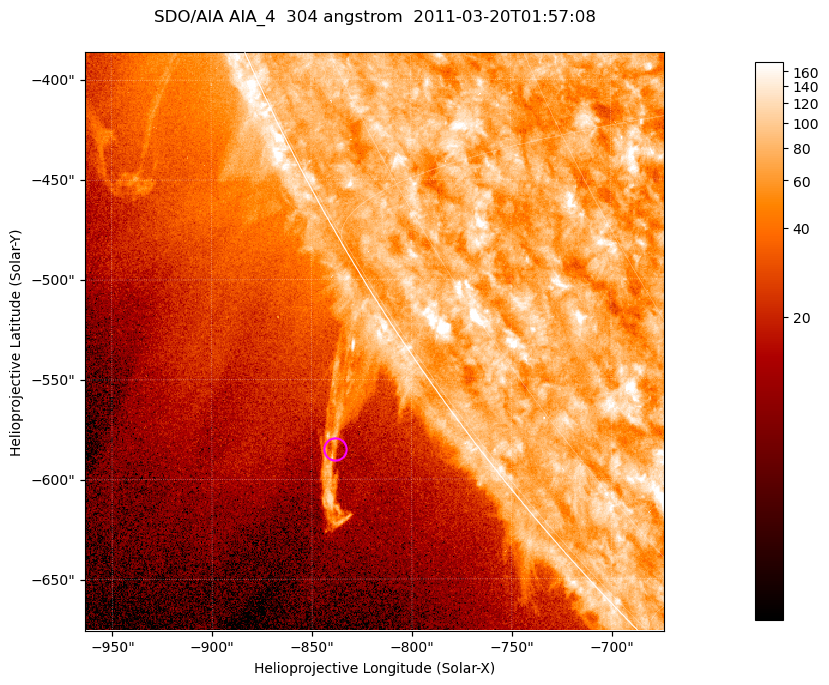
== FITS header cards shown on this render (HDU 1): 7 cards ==
TELESCOP= 'SDO/AIA '           / For AIA: SDO/AIA
INSTRUME= 'AIA_4   '           / For AIA: AIA_ATA1, AIA_ATA2, AIA_ATA3 or AIA_AT
WAVELNTH=                  304 / [angstrom] Wavelength
WAVEUNIT= 'angstrom'           / Wavelength unit: angstrom
DATE-OBS= '2011-03-20T01:57:08.123' / [ISO] Date when observation started; ISO 8
CTYPE1  = 'HPLN-TAN'           / CTYPE1; Typically HPLN
CTYPE2  = 'HPLT-TAN'           / CTYPE2; Typically HPLT

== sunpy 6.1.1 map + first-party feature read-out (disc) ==
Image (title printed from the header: SDO/AIA AIA_4  304 angstrom  2011-03-20T01:57:08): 483 x 483 px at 0.6 arcsec/px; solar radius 964 arcsec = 1606 px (partial field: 1.2% of the solar disc is inside the frame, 43% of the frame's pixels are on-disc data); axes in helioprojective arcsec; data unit not stated in the header (colour bar unlabelled)
Orientation: roll -0.132 deg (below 1 deg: not rotated)
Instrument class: DISC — disc imager (sunpy class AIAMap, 304 A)
Bright regions (active regions / flare kernels): reference = the on-disc median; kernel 5 px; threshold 5 sigma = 99.3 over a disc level ~75.5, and >= 1.15x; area >= 233 px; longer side >= 6 px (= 3.6 arcsec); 0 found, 0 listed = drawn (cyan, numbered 1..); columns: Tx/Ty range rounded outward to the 2 arcsec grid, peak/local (2 s.f.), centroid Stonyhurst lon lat
Off-limb structures (1.02-1.3 R_sun): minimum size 116 px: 6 found; the strongest spans PA ~125 deg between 1.03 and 1.09 R_sun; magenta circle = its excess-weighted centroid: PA ~125 deg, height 1.06 R_sun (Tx ~-838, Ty ~-584 arcsec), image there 1.8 x the reference